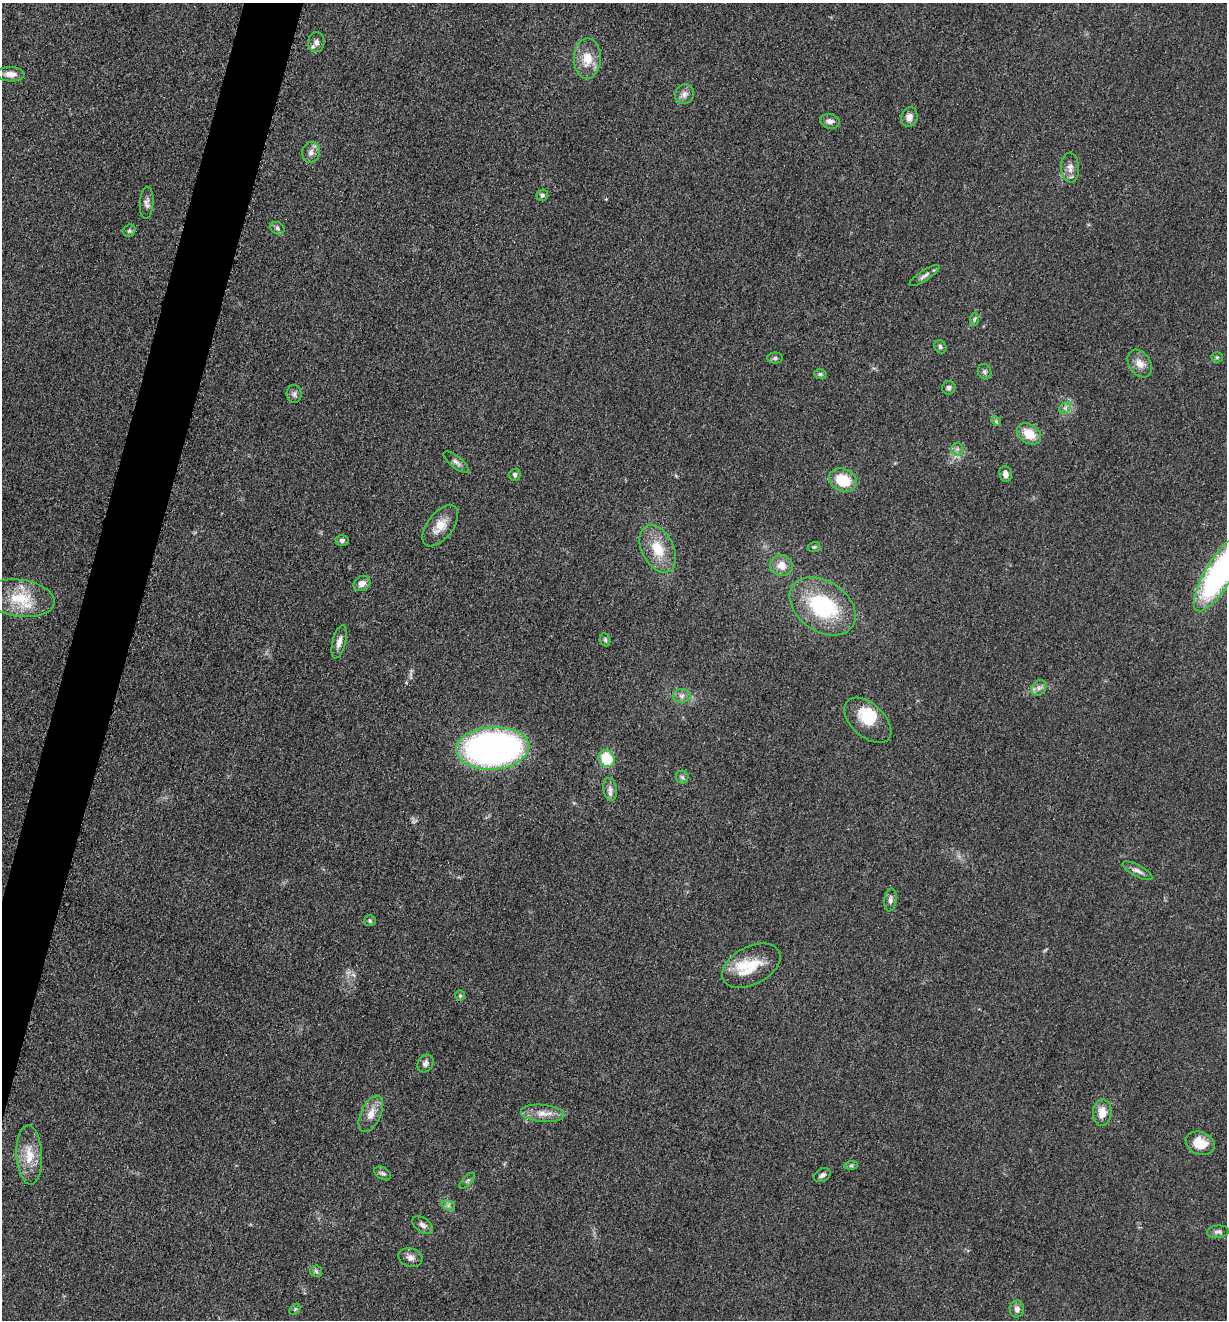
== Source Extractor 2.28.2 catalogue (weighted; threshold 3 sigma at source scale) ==
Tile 7 of 4 x 4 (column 3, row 2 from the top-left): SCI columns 2714-3938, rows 2648-3965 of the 5304 x 5292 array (HDU 1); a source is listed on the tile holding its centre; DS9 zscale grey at full resolution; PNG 1229 x 1322 px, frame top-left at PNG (2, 3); each listed source drawn as its Kron ellipse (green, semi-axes under 4 px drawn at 4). Shown black and unused: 4% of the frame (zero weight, under 3 of 5 exposures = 1% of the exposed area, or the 3 px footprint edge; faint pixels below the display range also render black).
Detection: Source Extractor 2.28.2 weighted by HDU 2 'WHT'; one run over the whole footprint, this tile lists its part. Background 0.0504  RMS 0.0058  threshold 0.0261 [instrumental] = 3 sigma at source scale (4.5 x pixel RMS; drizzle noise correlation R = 1.50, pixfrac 1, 0.05/0.05 arcsec/px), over >= 5 px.
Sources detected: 73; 1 inside a brighter object's white glare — neither listed nor drawn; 2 inside a brighter listed object's ellipse — not listed separately; the other 70 listed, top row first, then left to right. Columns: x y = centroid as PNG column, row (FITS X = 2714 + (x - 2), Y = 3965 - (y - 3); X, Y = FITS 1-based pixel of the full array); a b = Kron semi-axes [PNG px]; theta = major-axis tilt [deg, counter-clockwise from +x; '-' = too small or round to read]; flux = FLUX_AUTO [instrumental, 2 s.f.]
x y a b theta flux
316 42 10 8 85 2.8
587 59 20 13 89 11
11 74 14 7 -3 4.7
685 94 10 9 - 2.9
909 117 10 8 73 3.6
830 121 10 7 -11 3.2
311 152 10 8 79 3.2
1070 168 15 9 -86 4
542 195 6 5 - 1.5
147 203 16 7 86 2.7
277 228 7 6 - 1.5
129 231 6 5 - 1.1
924 275 18 5 32 2.3
974 319 6 4 88 0.95
940 347 7 5 -56 1.3
1217 357 5 5 - 0.87
775 358 8 5 1 1.2
1140 364 15 10 -57 5.4
985 372 8 6 -65 1.6
820 374 6 5 - 1.2
949 388 7 6 - 1.7
294 394 9 7 89 1.8
1065 408 7 5 45 1.4
996 421 5 4 - 0.75
1029 434 13 9 -35 11
957 449 6 6 - 1.6
456 462 15 5 -38 2.4
1005 474 8 6 -80 3.4
515 475 6 5 - 1.6
843 480 14 11 -25 16
440 526 24 13 52 8.5
342 540 6 5 - 1.7
814 547 6 5 - 0.95
658 549 25 16 -63 16
782 565 11 10 - 6.3
1219 574 42 13 59 130
362 583 9 7 30 3.9
20 598 35 18 -8 22
823 606 36 25 -34 53
605 640 7 5 -69 1.1
339 642 17 6 76 3.6
1039 688 8 7 - 2.3
682 696 9 6 2 2.3
868 720 28 16 -42 16
493 748 37 21 3 250
607 759 9 7 -54 19
682 777 6 6 - 1.4
610 789 11 6 -82 2.6
1137 871 17 5 -28 2.8
890 900 11 6 82 2.2
370 921 6 5 - 0.98
751 966 31 19 27 16
460 996 5 5 - 0.86
425 1063 9 7 55 2.4
543 1113 22 8 -5 6.2
1102 1113 13 9 86 7.2
371 1114 20 10 65 6.3
1200 1143 15 11 -22 10
29 1155 30 12 -87 13
851 1166 7 4 1 0.99
383 1173 9 6 -31 1.7
822 1175 9 6 32 1.8
467 1181 10 4 45 1.2
448 1205 7 4 -19 1.4
423 1225 12 7 -39 2.6
1218 1232 11 6 5 1.9
410 1258 12 9 -16 3.2
316 1271 6 5 - 1.2
295 1309 6 4 45 0.77
1017 1309 8 7 - 2.5
Isophote crosses this tile's border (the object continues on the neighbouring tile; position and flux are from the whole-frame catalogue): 1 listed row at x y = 1219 574